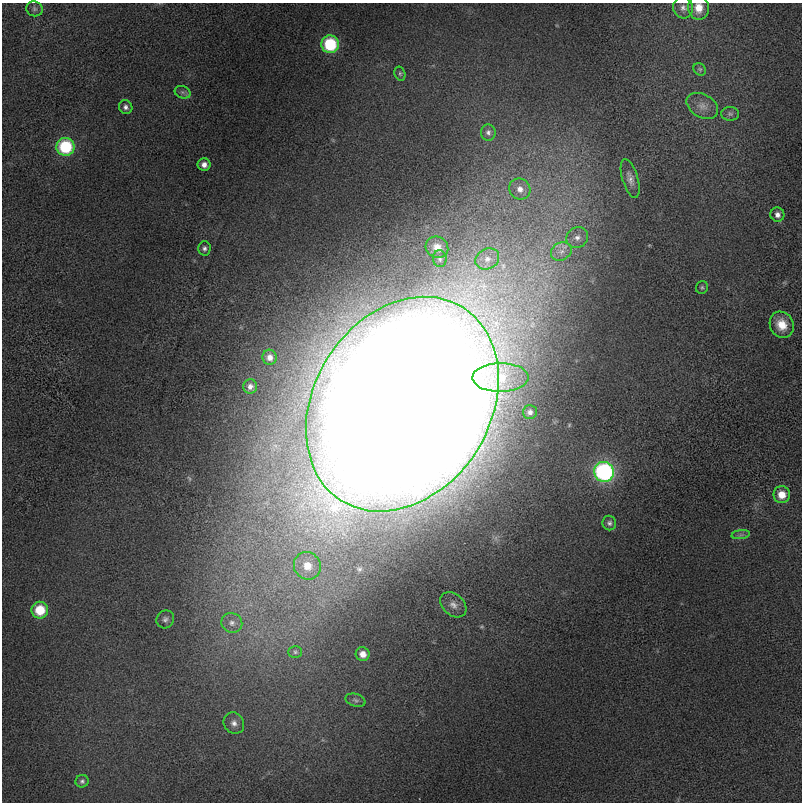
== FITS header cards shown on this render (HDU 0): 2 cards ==
NAXIS1  =                  800 / length of data axis 1
NAXIS2  =                  800 / length of data axis 2

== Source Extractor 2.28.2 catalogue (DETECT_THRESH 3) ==
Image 800 x 800 px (HDU 0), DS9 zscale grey, 1 PNG px = 1 image px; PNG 804 x 804 px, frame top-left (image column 1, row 800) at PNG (2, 3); each listed source drawn as its Kron ellipse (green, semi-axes under 4 px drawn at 4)
Background 96.4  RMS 450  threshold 1350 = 3 sigma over >= 5 px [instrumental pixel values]
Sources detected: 43; all 43 listed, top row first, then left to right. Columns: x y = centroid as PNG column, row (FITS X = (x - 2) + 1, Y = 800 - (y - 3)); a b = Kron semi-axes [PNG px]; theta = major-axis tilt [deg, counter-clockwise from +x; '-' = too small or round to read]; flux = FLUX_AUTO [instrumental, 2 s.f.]
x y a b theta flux
683 8 11 9 -73 1.8e+05
699 8 12 10 -84 4.3e+05
34 9 8 7 - 7.9e+04
330 44 9 8 - 1.9e+06
700 69 7 5 -44 5.7e+04
400 74 7 5 -75 5.8e+04
183 92 8 6 -20 8.8e+04
702 106 17 11 -30 3.0e+05
126 107 7 6 - 1.2e+05
730 114 9 7 -3 8.9e+04
488 132 8 7 - 1.0e+05
65 147 9 9 - 2.1e+06
204 165 6 6 - 1.7e+05
630 179 20 7 -73 2.1e+05
520 189 11 10 - 2.7e+05
777 215 7 7 - 1.5e+05
577 237 11 10 - 2.2e+05
437 247 11 10 - 3.3e+05
204 248 7 6 - 9.3e+04
561 251 11 8 28 2.2e+05
440 259 8 7 - 8.8e+04
487 259 12 10 27 3.0e+05
702 287 6 6 - 5.5e+04
782 325 13 11 -62 5.2e+05
270 357 7 7 - 1.8e+05
500 378 28 14 1 8.4e+05
250 386 7 7 - 1.3e+05
402 404 114 88 57 2.8e+08
530 412 7 7 - 1.2e+05
604 472 10 10 - 5.4e+06
782 495 8 8 - 4.5e+05
609 523 7 7 - 9.2e+04
741 535 9 4 8 8.6e+04
307 566 14 13 - 5.5e+05
453 605 15 10 -42 2.5e+05
40 610 8 8 - 9.8e+05
165 619 9 8 - 1.2e+05
232 623 10 9 - 1.8e+05
295 652 7 5 -1 6.8e+04
363 654 7 7 - 2.7e+05
356 700 10 6 -16 9.4e+04
234 723 11 10 - 1.9e+05
82 781 6 6 - 8.5e+04
At the frame edge (FLAGS 8, measured only in part): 1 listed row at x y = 699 8